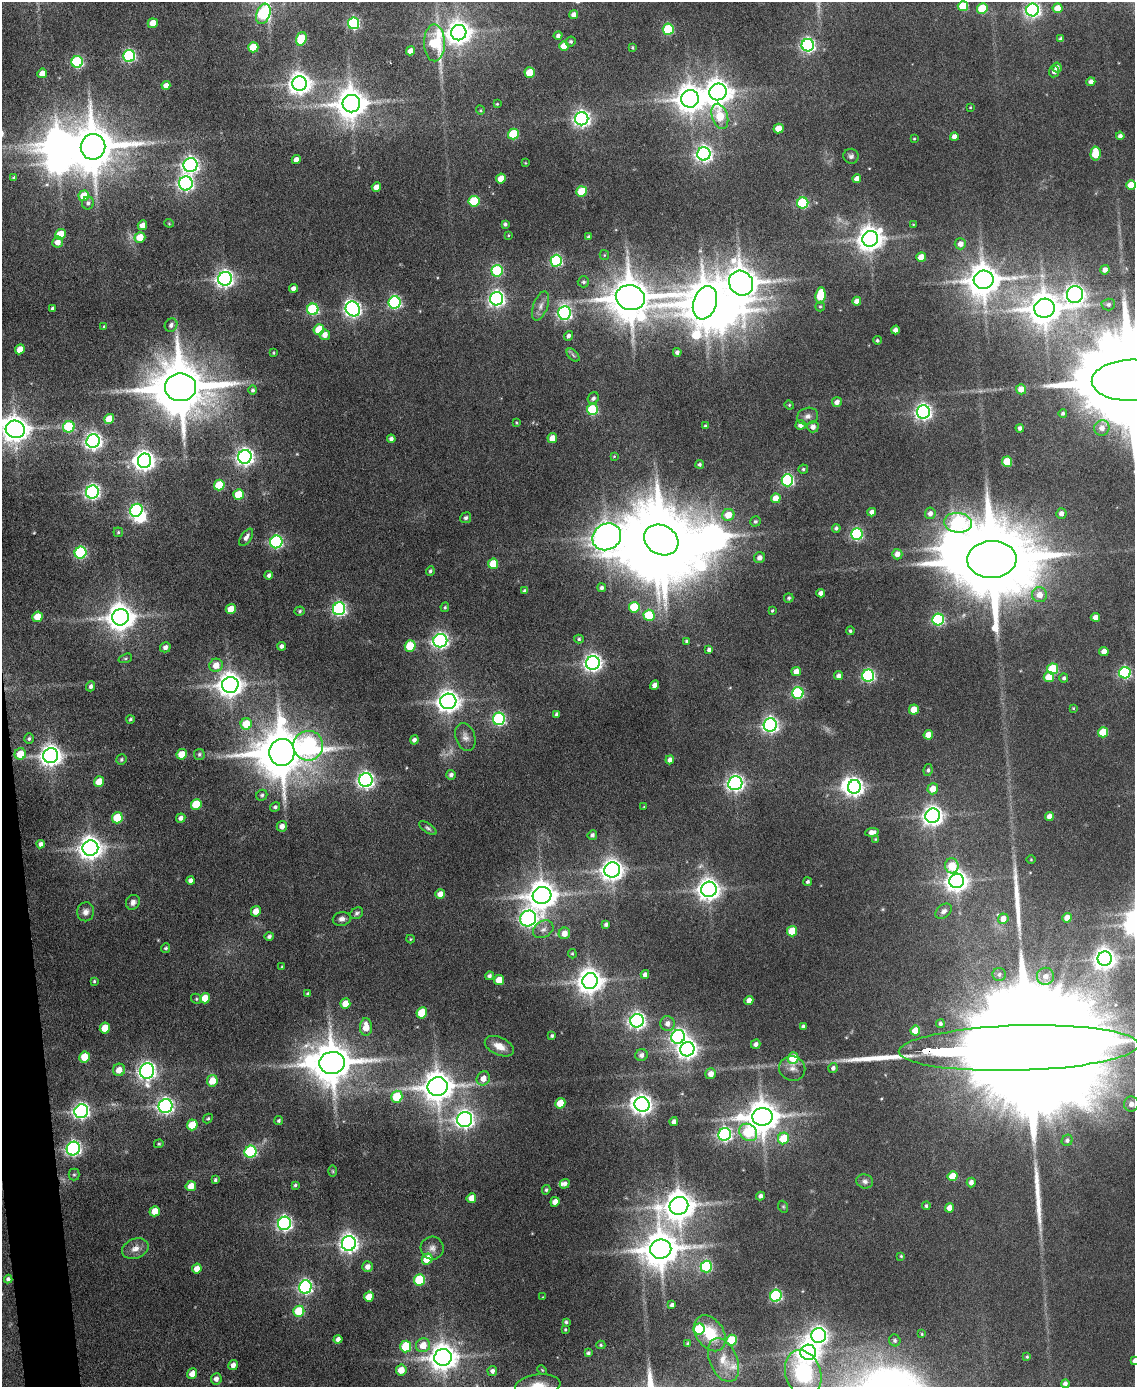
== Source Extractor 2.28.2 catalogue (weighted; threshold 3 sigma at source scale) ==
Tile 7 of 4 x 3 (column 3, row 2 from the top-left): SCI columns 2268-3400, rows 1618-3002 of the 4534 x 4512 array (HDU 1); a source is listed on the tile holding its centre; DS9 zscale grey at full resolution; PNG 1137 x 1389 px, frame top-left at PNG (2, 2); each listed source drawn as its Kron ellipse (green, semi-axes under 4 px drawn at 4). Shown black and unused: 2% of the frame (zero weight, under 4 of 8 exposures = <1% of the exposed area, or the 3 px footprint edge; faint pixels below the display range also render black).
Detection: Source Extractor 2.28.2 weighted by HDU 2 'WHT'; one run over the whole footprint, this tile lists its part. Background 0.0942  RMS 0.0056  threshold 0.0228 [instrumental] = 3 sigma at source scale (4.09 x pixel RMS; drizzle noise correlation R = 1.36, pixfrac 0.8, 0.05/0.05 arcsec/px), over >= 5 px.
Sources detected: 412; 3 too faint to see at this stretch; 10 inside a brighter object's white glare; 3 long thin detections or spike segments (spike, bleed or trail) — neither listed nor drawn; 2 inside a brighter listed object's ellipse — not listed separately; the other 394 listed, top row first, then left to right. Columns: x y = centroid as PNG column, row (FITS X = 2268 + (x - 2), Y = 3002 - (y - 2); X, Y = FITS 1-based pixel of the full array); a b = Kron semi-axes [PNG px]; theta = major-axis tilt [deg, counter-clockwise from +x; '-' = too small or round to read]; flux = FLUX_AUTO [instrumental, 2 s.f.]
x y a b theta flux
963 6 5 5 - 20
1058 8 5 5 - 7.1
982 9 5 5 - 24
1032 10 6 6 - 170
263 14 10 6 70 59
574 15 4 4 - 2.8
153 23 5 4 - 7.5
354 23 6 5 - 76
668 29 5 5 - 38
459 33 8 7 - 530
558 36 4 4 - 1.7
301 39 7 5 70 22
1061 39 4 4 - 1.6
571 41 5 5 - 1
434 43 18 10 -89 40
808 45 6 6 - 140
564 46 5 5 - 8.9
253 47 5 5 - 15
633 48 4 4 - 0.69
410 51 4 4 - 4.7
129 56 6 6 - 81
77 62 6 5 - 64
1057 67 5 4 - 2.4
1054 72 6 5 - 2.3
42 73 5 4 - 5.5
530 73 5 5 - 16
1091 82 4 4 - 2.9
300 84 7 7 - 450
166 85 4 4 - 3.3
718 92 9 8 - 660
690 99 9 8 - 750
351 104 9 8 - 1000
497 104 4 4 - 0.59
970 107 3 2 - 0.43
480 110 5 3 - 0.53
720 116 13 8 -73 18
582 119 6 6 - 210
778 128 5 5 - 8.7
513 134 5 5 - 26
1120 136 4 4 - 2
954 137 4 4 - 3.2
914 139 3 3 - 0.47
93 147 13 12 - 2500
704 154 6 6 - 210
1095 154 7 5 86 19
851 156 8 7 - 1.6
296 160 4 4 - 4
525 163 4 3 - 0.41
190 165 7 7 - 200
14 178 4 4 - 1.1
501 179 5 5 - 9.4
857 179 4 4 - 3.6
186 183 7 7 - 160
1131 185 5 5 - 12
376 187 5 4 - 5.3
582 191 5 5 - 25
84 196 5 5 - 12
474 201 5 5 - 29
88 203 6 6 - 1.6
803 203 5 5 - 49
169 223 4 4 - 0.55
505 224 4 3 - 1.2
913 224 4 2 - 0.36
142 225 5 4 - 4.4
60 234 5 5 - 12
508 235 4 2 - 0.43
140 237 5 5 - 9.4
588 237 3 3 - 0.95
870 239 8 7 - 610
58 242 5 5 - 4.2
960 244 5 5 - 3.5
604 255 5 4 - 0.6
921 257 5 4 - 7.9
556 261 6 5 - 73
1105 270 5 4 - 3.1
497 271 6 5 - 46
225 279 7 6 - 240
984 280 10 9 - 1200
583 282 6 5 - 1.1
741 283 13 11 -52 1400
293 288 4 4 - 2.5
821 295 8 5 84 22
1075 295 8 8 - 310
630 298 14 12 -15 2300
497 299 7 6 - 200
857 301 4 4 - 3.5
395 302 6 6 - 92
705 303 17 11 71 1800
1108 304 7 6 - 1.5
540 306 15 7 69 3.5
820 306 5 4 - 0.67
53 308 4 3 - 1.4
1044 308 10 9 - 1100
313 309 6 5 - 59
353 309 8 7 - 210
564 313 7 6 - 140
171 325 7 6 - 2.3
103 327 3 2 - 0.53
319 330 5 5 - 19
895 330 4 4 - 2.6
325 335 5 5 - 4.1
569 336 5 4 - 1.7
877 340 4 4 - 0.88
20 349 5 4 - 7.4
677 352 4 4 - 1.6
273 353 3 3 - 0.47
573 355 8 4 -46 1
1131 380 40 20 2 23000
181 387 15 14 - 4000
1021 389 5 5 - 5.5
253 390 5 4 - 0.99
593 398 6 5 - 1.5
837 402 5 4 - 2.9
789 405 5 4 - 0.62
592 410 5 5 - 43
923 412 6 6 - 210
1063 413 4 4 - 1.1
808 416 10 8 18 2.8
109 419 5 5 - 11
516 423 4 3 - 0.54
801 425 5 5 - 3.4
705 426 4 3 - 0.72
69 427 6 5 - 42
813 427 5 5 - 3.1
1020 428 4 4 - 1.6
1102 428 8 7 - 4.1
15 429 9 8 - 760
552 438 5 4 - 6.2
391 439 4 4 - 1.8
93 441 7 6 - 230
614 456 4 3 - 0.47
245 457 7 6 - 260
145 461 7 6 - 370
1007 462 5 5 - 22
700 464 4 4 - 1.1
803 469 4 4 - 0.87
787 480 6 6 - 87
219 485 5 5 - 21
92 492 7 6 - 170
239 495 5 5 - 19
776 498 5 5 - 7.5
136 510 7 6 - 81
872 512 4 4 - 2.7
930 513 6 5 - 2.6
1061 513 5 5 - 2.9
728 515 6 6 - 8.3
466 518 5 5 - 1.4
755 521 5 5 - 1.1
958 523 14 10 -7 99
836 528 4 4 - 1.2
118 532 5 4 - 0.77
857 534 6 5 - 73
246 537 10 5 57 2.4
607 537 15 13 30 850
661 540 18 14 -30 5700
276 542 6 6 - 93
81 553 6 5 - 66
897 554 5 5 - 4
759 558 6 5 - 2.8
992 559 24 18 2 10000
493 564 5 5 - 14
430 571 4 4 - 1.2
269 575 4 4 - 1.7
602 588 4 4 - 1.4
525 591 4 3 - 1.4
821 593 4 4 - 2.4
1039 595 7 7 - 5.9
789 598 5 4 - 0.82
445 607 5 3 - 0.7
634 607 5 5 - 25
231 609 5 5 - 9.1
339 609 6 6 - 120
772 610 4 3 - 0.57
300 611 5 4 - 0.88
649 615 5 5 - 28
37 617 5 5 - 10
120 617 8 8 - 740
1095 617 4 4 - 4.4
938 619 6 6 - 81
850 631 4 4 - 0.92
579 639 5 4 - 0.89
440 641 7 6 - 180
687 641 4 4 - 0.91
281 646 4 4 - 1.8
410 646 5 5 - 21
165 647 5 5 - 2.2
709 650 4 4 - 1.6
1104 651 4 4 - 4.9
125 658 7 4 18 0.87
593 663 7 7 - 260
216 665 7 6 - 6.4
1053 669 5 5 - 34
796 671 5 4 - 4.2
1125 673 6 5 - 74
838 676 4 4 - 2
868 676 6 6 - 98
1049 677 5 5 - 11
1064 678 4 4 - 1.1
230 685 8 8 - 580
655 685 5 4 - 3.9
91 686 5 4 - 1.5
798 693 6 5 - 63
448 701 8 7 - 430
1073 708 3 2 - 0.48
914 710 5 5 - 11
557 714 4 3 - 1.5
130 719 4 4 - 0.81
499 719 6 6 - 83
246 724 6 5 - 15
770 725 7 6 - 180
1103 732 5 5 - 19
928 735 5 4 - 7.2
465 737 14 9 -72 3.6
29 739 5 4 - 0.98
414 740 4 4 - 2.2
308 746 15 15 - 160
282 752 13 12 - 3000
20 754 6 5 - 10
182 754 5 5 - 10
199 754 5 5 - 1.1
51 756 7 7 - 420
121 760 5 5 - 1
670 760 4 4 - 2.8
928 770 6 4 81 1.1
451 775 5 5 - 1.9
366 780 7 6 - 210
99 782 5 5 - 9.7
735 783 7 7 - 200
854 787 7 6 - 250
933 789 5 5 - 8.2
262 795 6 5 - 1.2
196 804 5 5 - 18
275 807 5 4 - 1.1
644 807 4 2 - 0.37
933 816 7 7 - 350
1049 816 4 4 - 3.8
117 818 5 5 - 20
181 818 5 4 - 2.1
282 826 5 5 - 3.7
428 828 10 4 -35 1.2
872 832 7 4 8 2.7
592 835 5 4 - 1.6
875 839 4 4 - 0.46
41 844 4 4 - 1.9
90 848 8 7 - 520
1031 860 4 3 - 0.44
952 866 7 7 - 14
612 870 8 7 - 430
191 880 4 4 - 2.4
957 881 7 7 - 440
808 882 4 4 - 1.1
709 889 8 7 - 470
440 894 5 5 - 4.1
542 895 9 8 - 880
133 902 8 6 57 2.6
256 911 5 5 - 5.4
944 911 9 6 43 2.2
86 912 9 8 - 2.8
357 913 7 5 35 1.3
528 918 8 7 - 220
1067 918 5 4 - 6.6
342 919 9 7 10 2.4
1003 919 5 5 - 5
606 924 4 4 - 1.5
543 929 11 8 30 3
792 931 5 5 - 15
564 933 6 5 - 5.7
269 936 5 4 - 1.4
410 939 4 4 - 0.58
166 948 5 4 - 0.93
572 954 5 4 - 0.64
1105 959 7 7 - 410
282 967 4 3 - 0.66
645 974 4 4 - 2.3
999 974 7 6 - 1.6
489 976 4 4 - 1.5
1045 976 8 8 - 3.9
499 980 5 5 - 10
94 981 4 3 - 0.72
590 981 8 7 - 650
308 994 4 4 - 1.6
205 998 5 5 - 9.6
196 999 5 4 - 0.8
749 1000 5 4 - 4.2
345 1004 5 5 - 7
422 1013 6 5 - 16
637 1021 7 6 - 210
667 1024 7 7 - 3.2
940 1024 4 4 - 1.3
803 1026 4 4 - 1.6
366 1027 9 6 -88 8.1
105 1028 5 5 - 10
915 1030 5 5 - 9.1
552 1036 4 4 - 0.98
678 1037 7 6 - 160
756 1044 5 4 - 2
499 1046 15 8 -25 7
1019 1048 120 22 2 82000
687 1049 7 7 - 310
642 1055 6 6 - 2.3
84 1057 5 5 - 13
793 1058 6 5 - 18
332 1063 13 11 6 2100
792 1068 13 12 - 4.1
833 1068 5 5 - 1.7
119 1070 6 6 - 5.3
147 1071 8 7 - 250
711 1074 5 5 - 4
483 1078 7 6 - 5.2
212 1081 6 5 - 10
438 1087 10 9 - 1000
397 1097 6 5 - 25
560 1103 5 5 - 12
642 1104 8 7 - 360
1131 1104 7 7 - 3.5
165 1106 7 6 - 190
81 1111 7 6 - 190
762 1117 10 9 - 1200
208 1119 5 4 - 0.7
465 1119 7 7 - 270
279 1120 4 4 - 1
674 1122 4 4 - 2.3
192 1125 5 5 - 13
748 1132 9 8 - 37
725 1134 6 6 - 120
784 1138 6 5 - 16
1067 1140 6 5 - 1.5
159 1144 5 4 - 0.67
73 1149 7 6 - 160
250 1152 6 6 - 56
333 1171 6 4 -89 0.6
74 1174 6 5 - 0.9
953 1176 5 5 - 14
215 1180 4 3 - 1
865 1181 8 7 - 2.1
971 1182 5 4 - 2.7
565 1184 5 4 - 2.3
295 1185 3 3 - 0.87
191 1186 5 5 - 6.7
546 1190 4 3 - 0.85
760 1196 4 4 - 2.2
471 1198 5 4 - 5.4
555 1202 5 4 - 5.3
679 1206 9 8 - 1000
926 1206 4 4 - 0.92
783 1207 6 4 -68 0.74
950 1208 5 4 - 4.8
155 1211 5 5 - 8.1
284 1223 7 6 - 160
349 1243 7 7 - 290
432 1248 11 11 - 3.5
135 1249 14 9 22 4.4
661 1249 11 9 18 1500
901 1256 4 4 - 0.61
427 1259 5 5 - 16
368 1267 5 5 - 3.2
706 1267 6 5 - 55
197 1269 5 4 - 4.4
8 1279 4 4 - 1.2
419 1280 6 5 - 34
305 1287 7 6 - 150
776 1296 6 5 - 71
369 1297 5 5 - 6.3
543 1297 4 3 - 0.51
672 1305 4 3 - 1.5
299 1311 5 5 - 22
566 1322 4 4 - 0.94
565 1329 4 3 - 0.56
699 1329 6 5 - 29
710 1333 19 13 -56 19
922 1334 4 3 - 0.54
819 1336 7 7 - 270
338 1339 4 4 - 2.7
732 1340 5 5 - 22
895 1340 6 5 - 1.3
688 1344 4 4 - 0.87
423 1345 7 7 - 8
601 1345 4 4 - 0.72
406 1347 6 5 - 21
808 1352 8 7 - 410
588 1353 4 3 - 1.1
443 1357 9 8 - 750
1027 1357 4 3 - 0.65
723 1360 23 14 -66 10
1134 1361 4 3 - 1.4
233 1365 5 4 - 2.9
401 1370 5 5 - 7.2
542 1370 5 3 - 0.49
492 1371 5 5 - 2
803 1373 24 17 -72 50
192 1374 5 5 - 4.5
216 1379 5 5 - 2.7
1065 1384 4 4 - 1.8
538 1386 23 11 7 8.8
Overlapping masked pixels (flux is a lower limit): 3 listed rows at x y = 1131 380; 181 387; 1019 1048
Isophote crosses this tile's border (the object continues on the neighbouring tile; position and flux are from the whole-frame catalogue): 7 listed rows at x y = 1032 10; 263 14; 1131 380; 15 429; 1019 1048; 1134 1361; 538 1386